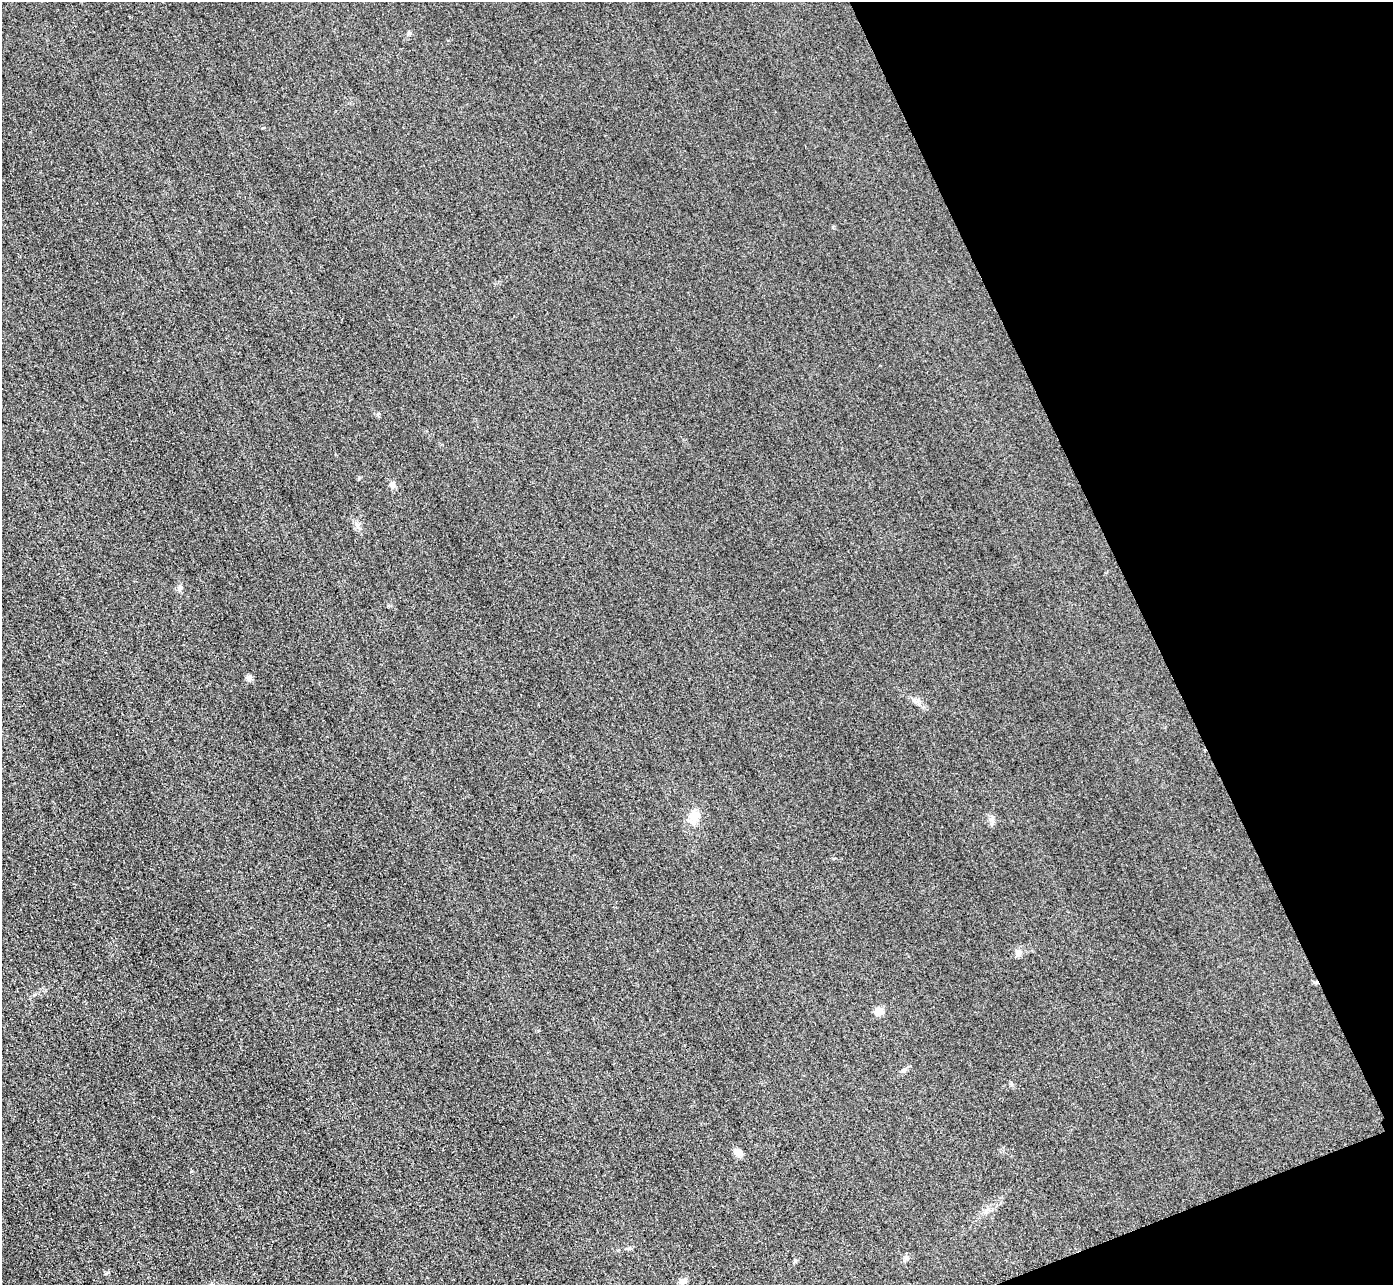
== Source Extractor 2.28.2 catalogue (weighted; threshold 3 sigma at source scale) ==
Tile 12 of 4 x 4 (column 4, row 3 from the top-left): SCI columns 4204-5594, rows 1591-2873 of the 5626 x 5614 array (HDU 1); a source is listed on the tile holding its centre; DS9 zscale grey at full resolution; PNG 1395 x 1287 px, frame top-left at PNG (2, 2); no overlay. Shown black and unused: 19% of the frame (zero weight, under 3 of 4 exposures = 3% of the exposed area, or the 3 px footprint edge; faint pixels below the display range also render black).
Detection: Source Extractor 2.28.2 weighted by HDU 2 'WHT'; one run over the whole footprint, this tile lists its part. Background 0.0856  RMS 0.017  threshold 0.0786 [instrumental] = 3 sigma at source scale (4.5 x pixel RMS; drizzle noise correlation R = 1.50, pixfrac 1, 0.05/0.05 arcsec/px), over >= 5 px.
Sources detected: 11; all 11 listed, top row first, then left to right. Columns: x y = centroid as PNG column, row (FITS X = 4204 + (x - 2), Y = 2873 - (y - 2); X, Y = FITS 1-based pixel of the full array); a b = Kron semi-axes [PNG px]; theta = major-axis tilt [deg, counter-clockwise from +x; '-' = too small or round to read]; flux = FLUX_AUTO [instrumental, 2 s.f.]
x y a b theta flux
409 33 6 4 46 2.9
393 485 8 7 - 6.4
357 525 10 4 -84 5.4
179 588 11 3 75 3.7
249 678 8 7 - 6.1
694 816 16 13 61 23
1018 953 9 8 - 7.6
879 1011 10 9 - 14
738 1152 10 8 -35 11
906 1257 8 5 -73 4.1
683 1281 11 7 24 6.1
Unlisted compact peaks at least as high as the median listed source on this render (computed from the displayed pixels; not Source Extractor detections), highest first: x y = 191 1171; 106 1274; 263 128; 833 227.